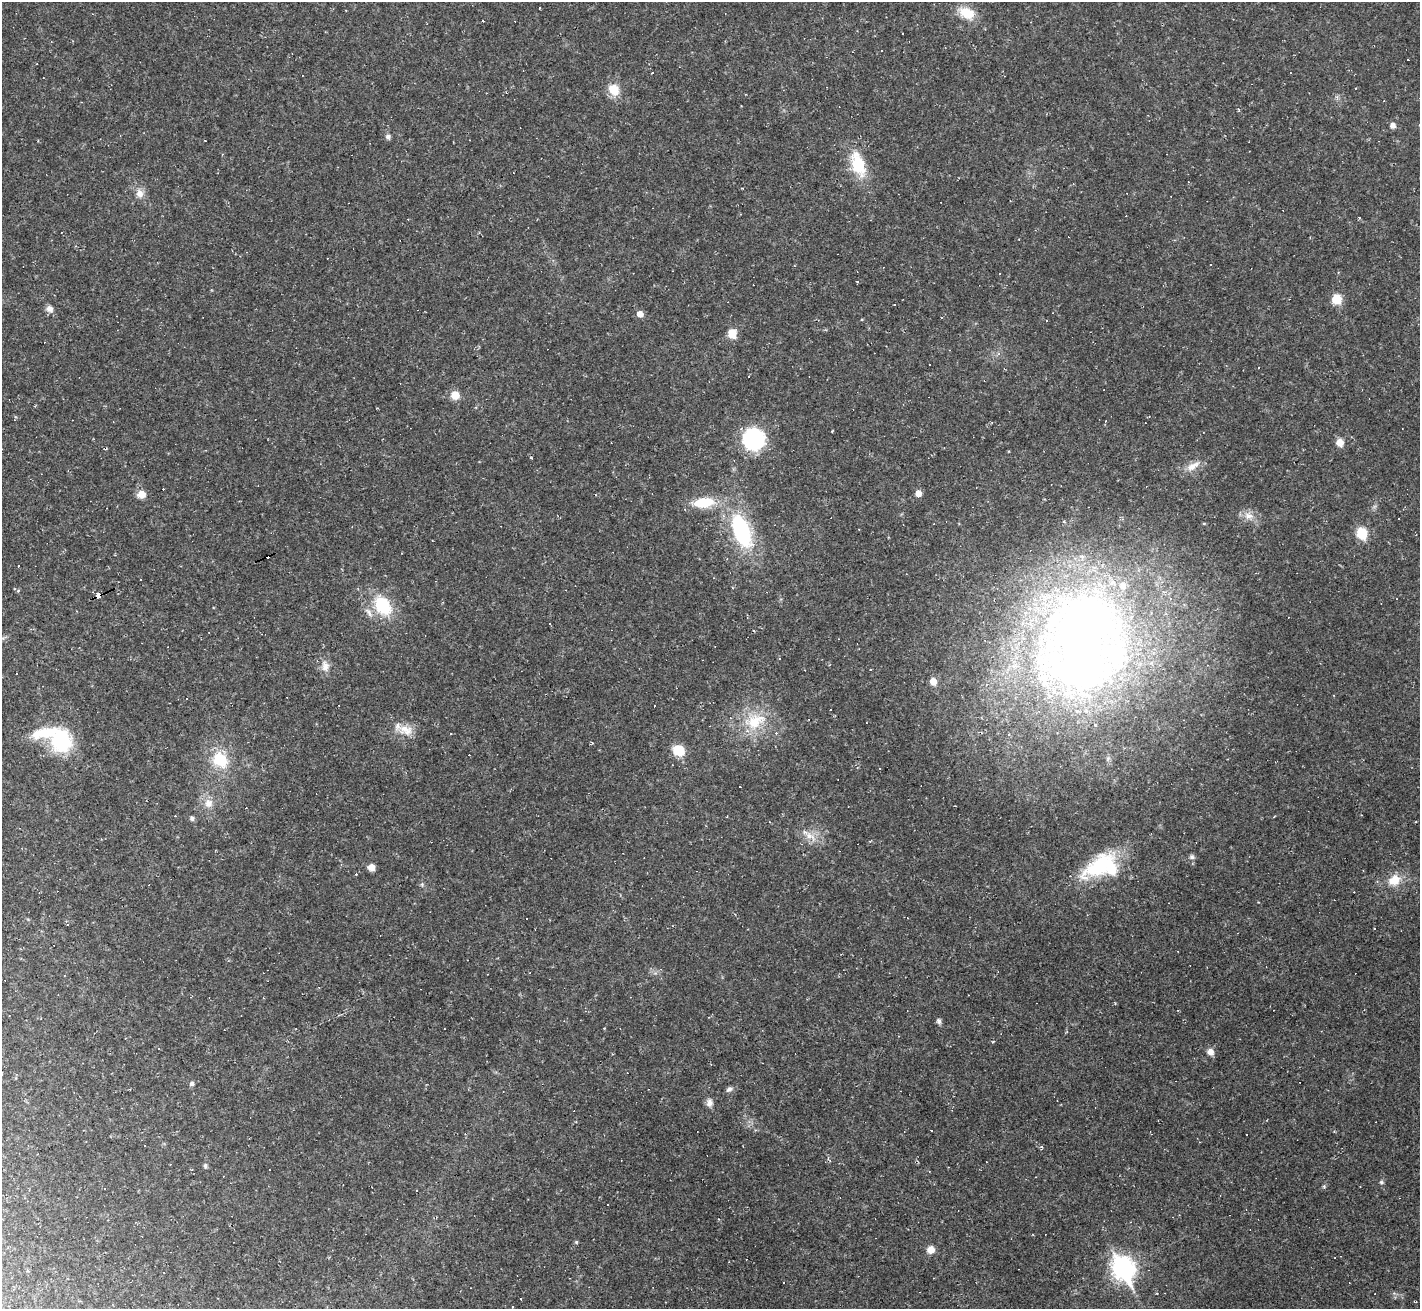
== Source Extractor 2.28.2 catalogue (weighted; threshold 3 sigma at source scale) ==
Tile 7 of 4 x 4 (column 3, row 2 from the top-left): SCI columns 2839-4256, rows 2899-4205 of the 5675 x 5664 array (HDU 1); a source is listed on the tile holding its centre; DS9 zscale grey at full resolution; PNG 1422 x 1311 px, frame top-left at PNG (2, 2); no overlay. Shown black and unused: <1% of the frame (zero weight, under 2 of 3 exposures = <1% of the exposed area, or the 3 px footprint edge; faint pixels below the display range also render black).
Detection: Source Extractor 2.28.2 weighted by HDU 2 'WHT'; one run over the whole footprint, this tile lists its part. Background 0.0411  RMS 0.0068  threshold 0.0304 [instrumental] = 3 sigma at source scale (4.5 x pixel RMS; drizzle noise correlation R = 1.50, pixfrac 1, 0.05/0.05 arcsec/px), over >= 5 px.
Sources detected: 147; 70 cosmic-ray / hot-pixel residue — not listed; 4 inside a brighter listed object's ellipse — not listed separately; the other 73 listed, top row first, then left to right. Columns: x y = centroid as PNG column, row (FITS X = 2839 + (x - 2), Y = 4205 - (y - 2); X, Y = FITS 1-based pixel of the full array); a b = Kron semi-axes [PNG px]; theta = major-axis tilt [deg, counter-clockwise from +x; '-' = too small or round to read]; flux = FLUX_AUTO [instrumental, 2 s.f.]
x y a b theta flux
540 8 3 2 - 0.89
967 13 20 12 -24 14
882 51 3 2 - 0.73
652 73 3 2 - 0.85
1355 88 3 2 - 0.72
614 90 11 10 - 13
1384 101 3 2 - 0.68
1393 125 6 6 - 3.1
388 136 7 6 - 2
205 140 3 2 - 0.55
858 164 29 14 -72 28
140 193 13 10 -77 5.5
857 271 3 2 - 0.35
858 281 3 3 - 1.2
1337 299 8 7 - 15
50 309 9 8 - 3.5
640 314 5 5 - 5.9
732 333 7 7 - 13
999 354 5 4 - 2
930 364 3 3 - 5
455 395 8 8 - 9.3
754 439 18 18 - 75
1340 442 7 7 - 7
531 458 4 2 - 0.53
1193 466 21 9 30 7.4
918 493 7 6 - 4.6
141 494 8 7 - 7.4
703 502 24 11 6 21
1249 516 15 8 -14 5.7
1399 518 3 3 - 0.83
1204 524 5 3 - 0.67
741 531 35 17 -68 72
1362 533 8 7 - 29
18 591 6 4 3 0.8
98 595 5 3 - 75
383 606 21 15 -54 32
369 612 16 6 -53 3.9
1082 643 108 79 73 730
1207 665 4 2 - 0.4
325 666 14 11 87 5.5
870 670 3 2 - 0.86
933 681 5 5 - 8.4
186 699 3 2 - 0.55
754 722 26 24 -38 27
406 730 21 13 -19 10
451 734 3 2 - 0.48
61 742 22 20 -65 52
679 750 8 7 - 23
220 760 18 14 -46 25
880 768 3 2 - 0.49
208 803 13 12 - 7.4
192 818 7 6 - 1.8
809 836 22 9 -35 8.1
1192 857 7 7 - 1.8
1100 865 49 21 36 49
372 867 6 6 - 6
1394 880 14 11 34 12
422 884 6 5 - 1.2
527 918 3 3 - 13
319 987 4 2 - 0.47
939 1021 5 5 - 2.4
1210 1052 7 7 - 4.8
192 1083 8 4 -64 1.4
729 1089 9 6 33 2.1
709 1103 11 8 -87 3.2
170 1164 3 2 - 0.67
205 1166 6 5 - 1.4
1381 1182 6 5 - 1.1
1324 1187 6 5 - 0.99
608 1204 3 3 - 1.6
576 1242 5 4 - 0.83
931 1249 8 7 - 6.1
1123 1268 11 8 -62 410
Overlapping masked pixels (flux is a lower limit): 1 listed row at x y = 98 595